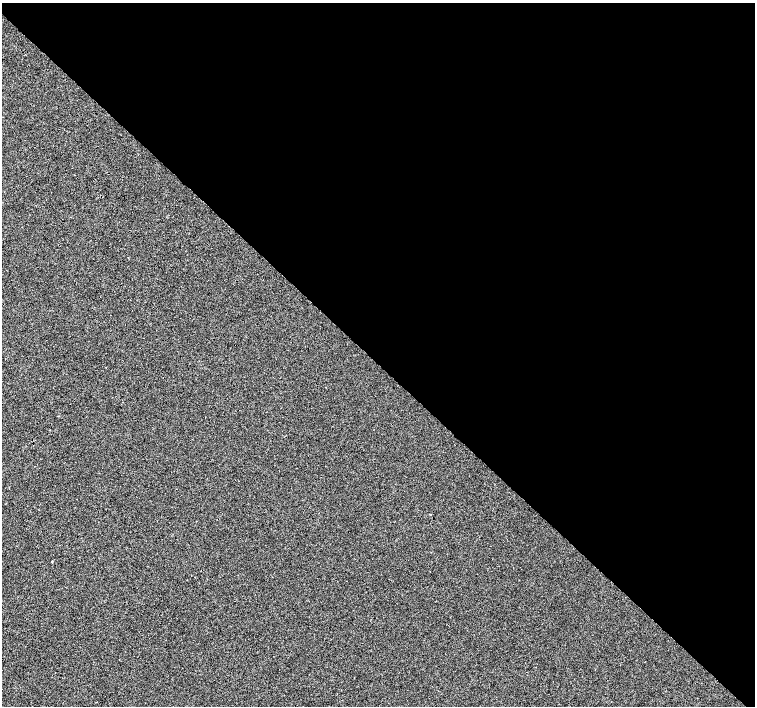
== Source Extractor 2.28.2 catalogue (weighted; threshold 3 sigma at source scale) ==
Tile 3 of 4 x 4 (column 3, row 1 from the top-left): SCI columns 3016-4520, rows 4452-5859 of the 6027 x 6019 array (HDU 1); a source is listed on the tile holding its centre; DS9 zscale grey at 2 x 2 block average (1 PNG px = mean of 2 x 2 image px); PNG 757 x 708 px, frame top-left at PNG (2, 3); no overlay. Shown black and unused: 52% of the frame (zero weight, under 3 of 4 exposures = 2% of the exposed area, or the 3 px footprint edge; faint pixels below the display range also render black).
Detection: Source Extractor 2.28.2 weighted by HDU 2 'WHT'; one run over the whole footprint, this tile lists its part. Background -0.0011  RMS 0.0063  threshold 0.0285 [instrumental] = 3 sigma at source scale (4.5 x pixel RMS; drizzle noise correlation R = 1.50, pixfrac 1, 0.0396/0.0396 arcsec/px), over >= 5 px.
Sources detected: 3; all 3 listed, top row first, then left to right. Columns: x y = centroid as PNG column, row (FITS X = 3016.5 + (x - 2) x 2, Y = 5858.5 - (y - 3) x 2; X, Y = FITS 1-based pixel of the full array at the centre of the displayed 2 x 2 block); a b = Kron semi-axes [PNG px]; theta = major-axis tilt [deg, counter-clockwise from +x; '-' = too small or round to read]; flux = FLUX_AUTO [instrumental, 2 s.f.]
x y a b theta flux
74 175 2 2 - 0.75
430 514 2 2 - 1.8
51 561 2 2 - 2.5